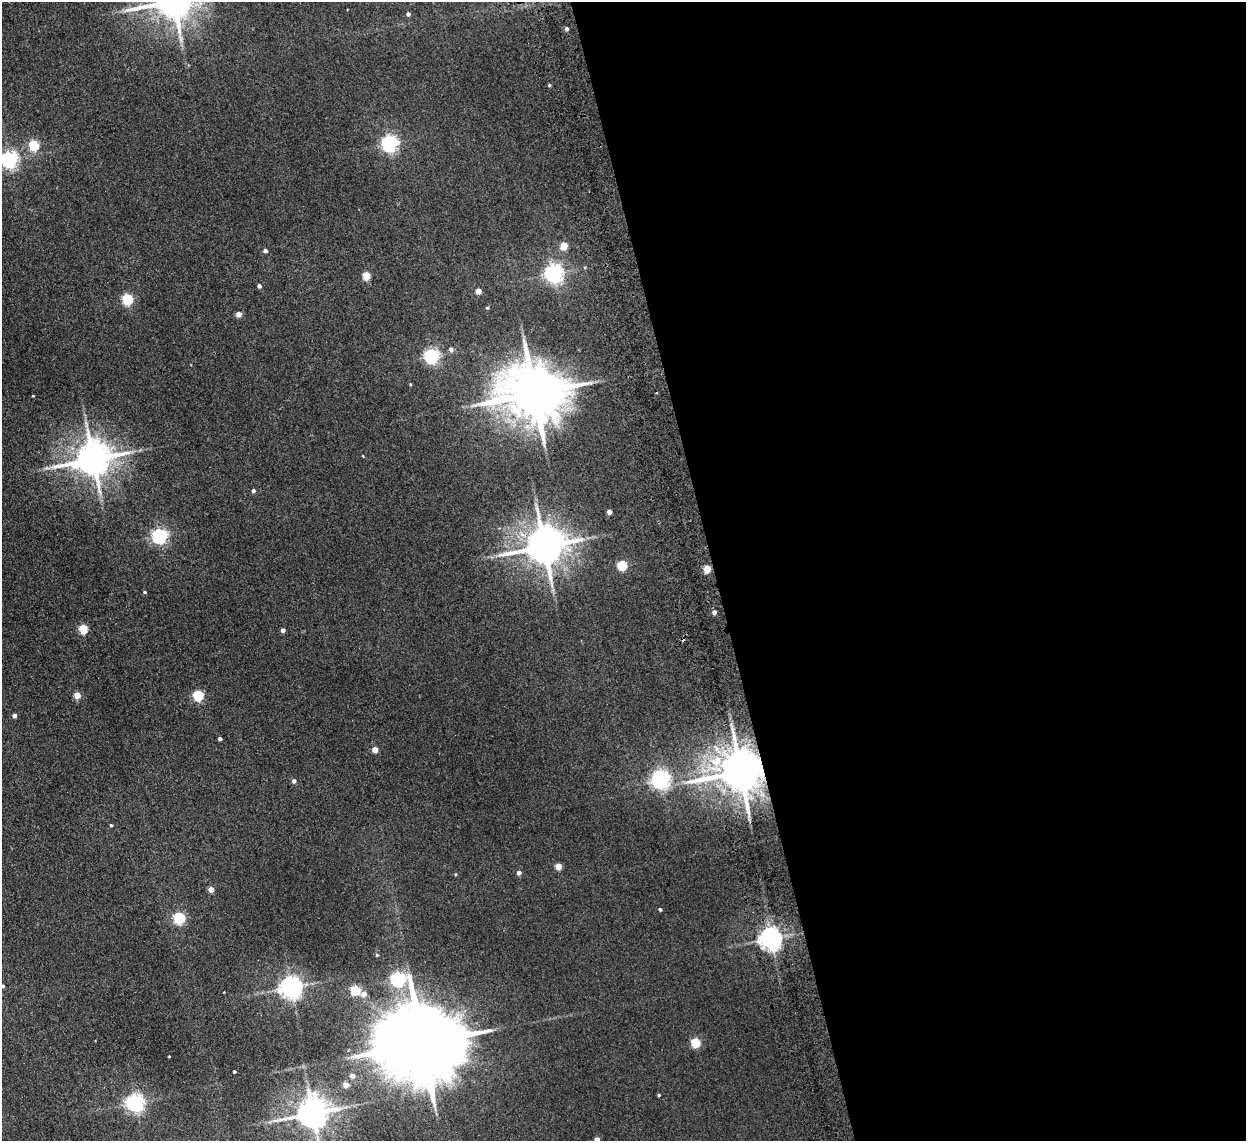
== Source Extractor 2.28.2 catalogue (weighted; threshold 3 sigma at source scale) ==
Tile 8 of 4 x 4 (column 4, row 2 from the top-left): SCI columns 3787-5030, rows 2434-3572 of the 5082 x 4980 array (HDU 1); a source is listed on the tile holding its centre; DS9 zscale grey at full resolution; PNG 1248 x 1143 px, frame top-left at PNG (2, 2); no overlay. Shown black and unused: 43% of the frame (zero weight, under 2 of 3 exposures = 3% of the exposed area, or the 3 px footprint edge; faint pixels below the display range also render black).
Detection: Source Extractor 2.28.2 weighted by HDU 2 'WHT'; one run over the whole footprint, this tile lists its part. Background 0.0678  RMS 0.0098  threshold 0.044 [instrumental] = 3 sigma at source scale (4.5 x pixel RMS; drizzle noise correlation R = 1.50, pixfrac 1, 0.05/0.05 arcsec/px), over >= 5 px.
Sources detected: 65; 1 cosmic-ray / hot-pixel residue — not listed; the other 64 listed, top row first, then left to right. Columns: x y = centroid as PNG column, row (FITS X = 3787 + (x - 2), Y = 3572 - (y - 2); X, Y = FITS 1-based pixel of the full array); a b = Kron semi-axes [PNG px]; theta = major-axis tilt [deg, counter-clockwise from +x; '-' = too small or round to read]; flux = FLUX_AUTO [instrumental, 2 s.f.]
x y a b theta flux
408 14 4 4 - 2.8
566 29 4 4 - 2.7
549 85 4 4 - 1
389 143 6 6 - 320
34 145 5 5 - 62
9 159 6 6 - 350
564 246 5 4 - 23
265 251 4 4 - 3.1
554 273 6 6 - 420
366 275 5 4 - 28
259 286 4 4 - 3.3
478 291 4 4 - 11
128 299 5 5 - 83
487 308 4 3 - 1
239 314 4 4 - 8.6
451 349 5 5 - 3
432 356 6 6 - 230
410 384 4 3 - 0.79
534 393 18 15 -5 6700
33 396 4 2 - 0.61
93 459 12 10 18 2300
47 468 8 4 0 2.4
253 490 4 4 - 2.1
609 512 4 4 - 6
160 536 6 6 - 260
544 546 11 10 - 3000
622 565 5 5 - 59
707 569 5 4 - 22
145 592 4 4 - 1
714 612 4 4 - 4.1
83 629 5 5 - 36
283 630 4 4 - 3.9
77 695 4 4 - 15
198 695 5 5 - 69
14 716 5 4 - 3.1
220 739 4 3 - 1.9
375 749 4 4 - 10
740 771 12 11 - 4100
661 779 8 6 60 420
294 781 5 4 - 3
111 825 3 3 - 1.1
558 866 4 4 - 14
519 872 5 4 - 3.9
455 874 4 3 - 0.84
211 889 4 4 - 11
660 909 4 3 - 1.3
179 918 5 5 - 110
771 938 7 7 - 780
377 955 5 4 - 1.1
398 979 7 6 - 230
2 986 5 4 - 2.1
291 987 7 7 - 710
355 990 5 5 - 55
364 994 6 5 - 6.2
422 1043 27 18 5 18000
696 1043 5 5 - 47
169 1056 3 2 - 0.74
234 1071 3 3 - 1.2
352 1075 5 5 - 6.2
346 1085 5 4 - 9
659 1095 3 3 - 1.1
135 1103 6 6 - 410
313 1113 9 8 - 1900
597 1139 4 4 - 7.7
Overlapping masked pixels (flux is a lower limit): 1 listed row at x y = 740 771
Isophote crosses this tile's border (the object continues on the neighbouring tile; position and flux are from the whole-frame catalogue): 4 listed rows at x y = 9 159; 2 986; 313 1113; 597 1139